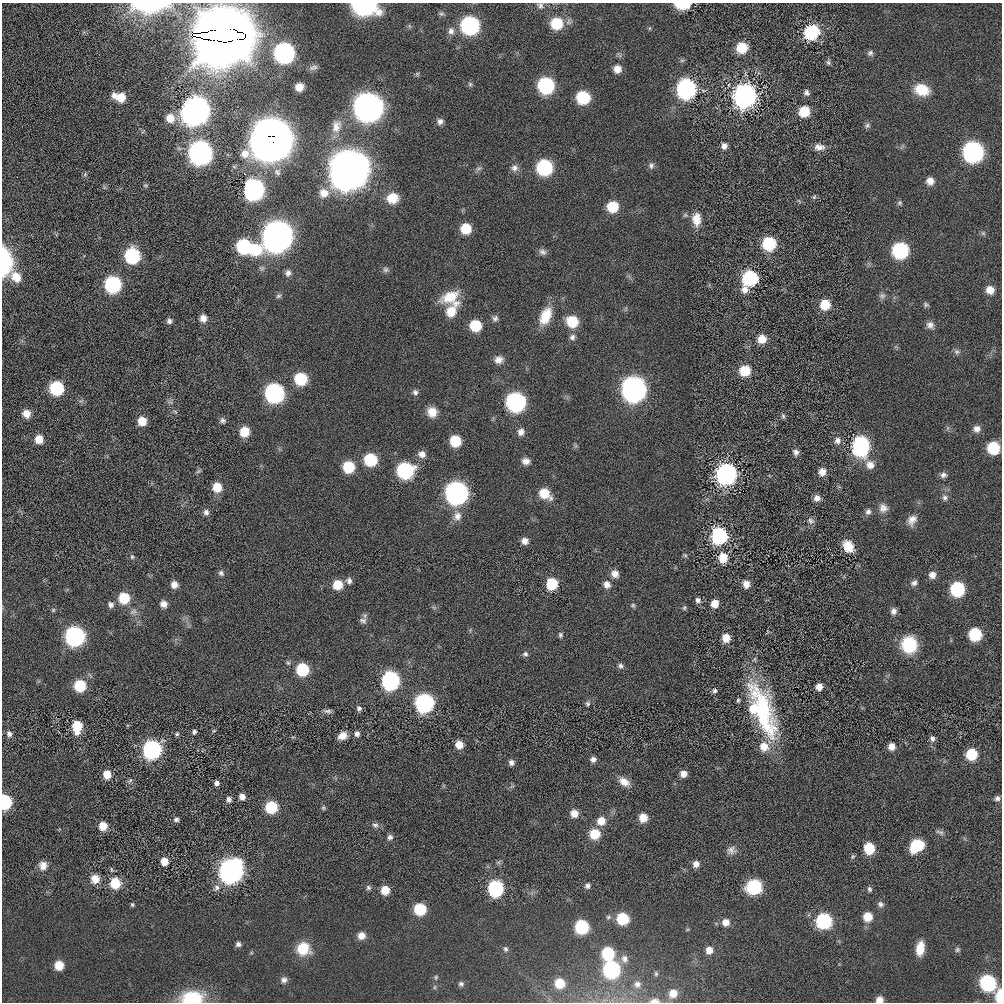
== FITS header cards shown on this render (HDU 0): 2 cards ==
NAXIS1  =                 1000 / length of data axis 1
NAXIS2  =                 1000 / length of data axis 2

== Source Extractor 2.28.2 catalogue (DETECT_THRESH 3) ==
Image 1000 x 1000 px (HDU 0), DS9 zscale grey, 1 PNG px = 1 image px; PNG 1004 x 1004 px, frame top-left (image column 1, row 1000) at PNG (2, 3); no overlay
Background 1.37e-04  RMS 0.0047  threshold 0.014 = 3 sigma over >= 5 px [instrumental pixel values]
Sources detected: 258; all 258 listed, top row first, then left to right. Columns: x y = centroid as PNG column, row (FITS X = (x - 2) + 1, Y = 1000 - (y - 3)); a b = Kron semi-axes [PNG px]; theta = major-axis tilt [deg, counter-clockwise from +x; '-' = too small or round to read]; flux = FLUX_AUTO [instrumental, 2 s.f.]
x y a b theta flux
364 5 13 8 -8 110
540 5 8 6 -25 0.81
683 5 12 6 1 11
149 6 38 12 2 19
441 14 7 4 0 0.53
557 23 10 10 - 11
470 25 10 10 - 68
451 31 9 8 - 1.4
811 32 9 8 - 51
222 35 40 19 0 4400
742 48 8 8 - 8.9
284 53 10 10 - 110
870 53 8 7 - 0.86
828 62 8 5 89 0.67
313 67 11 6 16 0.89
617 69 8 8 - 2.6
417 74 6 4 72 0.44
470 84 6 6 - 0.54
546 86 10 10 - 41
299 87 7 6 - 2.7
687 89 10 9 - 140
922 90 16 12 -17 8
806 93 7 6 - 1
114 95 9 6 -80 1.4
745 95 9 9 - 410
121 97 9 9 - 4.7
583 97 9 9 - 17
368 107 12 11 - 480
195 110 11 10 - 630
804 111 9 8 - 8.4
170 118 10 10 - 4.4
440 121 8 7 - 1.3
867 125 8 6 40 0.76
336 126 19 12 74 3.9
271 140 17 17 - 1400
724 146 7 6 - 1.6
819 147 13 8 1 2.1
973 152 11 10 - 120
200 153 11 10 - 240
651 166 9 8 - 1
544 167 10 10 - 35
479 168 8 4 19 0.62
514 168 10 9 - 1.5
349 170 14 14 - 1800
85 174 6 5 - 0.49
930 181 8 8 - 2.4
145 185 8 4 8 0.42
253 189 11 10 - 130
324 193 12 11 - 3.7
814 197 5 5 - 0.51
392 198 12 11 - 6
900 203 8 5 42 0.59
612 207 9 9 - 8.9
696 219 15 10 -87 4.3
466 229 8 8 - 7.5
983 233 6 5 - 0.54
277 236 12 11 - 680
769 244 9 9 - 21
246 247 22 9 -14 43
900 250 10 10 - 41
543 252 11 7 -26 1.2
132 256 10 9 - 35
5 262 23 10 -88 25
385 270 8 7 - 0.87
288 273 8 7 - 1.2
16 277 13 9 -49 4.6
751 278 10 9 - 47
113 284 10 9 - 49
745 289 8 8 - 2.4
990 290 9 8 - 3.2
278 296 7 5 16 0.65
882 296 9 7 9 0.97
450 297 23 13 24 7.6
825 305 9 8 - 7.2
926 305 7 6 - 0.66
451 311 21 10 59 6.8
546 316 21 12 65 7.3
203 318 8 7 - 2.2
495 318 8 7 - 0.98
169 321 7 6 - 0.95
572 321 10 9 - 10
930 325 10 9 - 1.6
475 326 9 9 - 9.6
572 337 8 8 - 1.1
762 339 8 8 - 4.1
957 352 7 7 - 0.9
499 360 11 9 23 2.1
745 371 9 8 - 8.8
301 379 9 9 - 15
56 388 9 9 - 25
634 389 11 11 - 270
415 392 7 7 - 0.9
274 393 10 10 - 86
515 402 10 10 - 87
432 412 11 10 - 3.7
26 414 8 8 - 3
783 416 7 5 -87 0.6
142 421 8 8 - 4.6
223 421 8 7 - 0.95
977 429 9 8 - 1.9
244 432 11 10 - 4.4
521 432 9 8 - 1.6
39 439 8 8 - 3.8
838 440 9 9 - 1.6
455 441 9 8 - 9.4
860 446 11 9 -88 83
993 448 9 9 - 14
796 452 8 7 - 1.2
422 454 9 9 - 1.9
370 460 10 9 - 15
526 461 9 8 - 1.8
870 465 10 9 - 2.6
348 467 9 9 - 11
405 470 10 10 - 44
822 472 8 8 - 2.6
726 474 9 8 - 260
943 475 8 7 - 1.2
217 487 9 8 - 5.3
457 493 11 11 - 170
544 494 13 9 -38 6.3
945 497 8 7 - 1
817 498 7 7 - 1.8
883 508 11 11 - 2.1
206 512 8 7 - 1.2
868 512 8 7 - 1.1
457 516 13 11 75 2.7
912 520 14 10 59 2.4
811 521 10 7 -46 1.1
719 536 9 8 - 95
525 541 7 7 - 1.8
848 546 10 8 -57 6.3
685 555 6 4 -18 0.43
132 557 6 5 - 0.58
723 558 7 6 - 11
221 573 8 7 - 0.9
615 574 9 8 - 2.1
932 575 8 8 - 1.8
349 581 8 7 - 1.3
914 583 8 7 - 1.1
552 584 8 7 - 16
607 584 9 8 - 2
746 584 8 7 - 2.4
174 585 7 7 - 2.4
338 585 8 8 - 6.9
957 589 9 8 - 34
124 598 9 8 - 11
698 600 7 6 - 1.1
715 603 6 6 - 4.7
164 604 7 7 - 2.1
111 605 7 6 - 1.1
633 605 6 5 - 0.54
684 608 6 5 - 0.5
53 610 6 5 - 0.42
893 611 8 7 - 1.3
363 620 10 7 -12 1
975 634 8 8 - 19
560 635 7 5 -86 0.62
75 636 10 9 - 110
726 638 6 6 - 5.7
909 645 15 14 - 13
525 654 7 6 - 0.86
621 666 7 6 - 0.87
302 669 8 8 - 18
390 680 9 9 - 100
80 686 8 8 - 14
819 687 6 5 - 2.7
714 691 7 6 - 0.8
738 700 5 4 - 0.48
588 703 7 6 - 0.7
424 704 9 9 - 130
359 708 7 6 - 0.89
753 709 11 8 -83 6.8
328 711 10 5 -4 0.92
763 712 66 20 -71 38
77 726 9 7 88 14
214 731 6 4 30 0.35
194 732 6 5 - 0.72
9 734 8 6 -62 1.2
177 734 6 5 - 0.49
357 734 6 6 - 1.2
342 736 9 7 24 2.6
932 738 8 6 -72 1.1
459 745 6 6 - 5.4
764 746 10 9 - 4.7
891 746 6 6 - 2.8
152 749 8 8 - 170
971 754 8 8 - 12
593 759 6 6 - 1.3
511 762 7 6 - 1.2
107 774 7 6 - 5.7
683 774 6 6 - 2.3
130 780 6 5 - 0.6
624 782 14 9 -30 2.9
216 783 5 4 - 1
242 797 6 5 - 2.2
997 798 6 6 - 0.98
229 799 7 6 - 1
5 802 8 6 -89 47
271 807 8 8 - 16
323 808 6 5 - 0.48
574 813 8 7 - 3
643 818 7 7 - 4.5
176 820 6 5 - 0.85
601 821 9 8 - 4.1
375 825 9 6 -8 1
103 826 6 6 - 5.5
940 832 13 5 -23 0.95
595 834 8 8 - 8.3
390 837 7 7 - 1
917 846 12 8 35 15
869 848 8 7 - 13
731 850 12 10 41 1.7
853 856 6 5 - 0.52
164 861 7 6 - 3.9
696 864 7 7 - 1.8
43 865 10 10 - 2.5
231 871 9 8 - 500
95 879 9 9 - 4
115 883 11 10 - 7.5
587 886 7 6 - 0.97
754 887 9 8 - 44
217 888 9 8 - 1.4
368 888 6 6 - 0.69
496 889 9 8 - 63
869 889 7 5 -84 0.64
385 890 8 7 - 4.9
880 904 9 7 -33 1.1
132 905 6 4 -88 0.48
420 909 8 8 - 16
868 917 9 9 - 4.9
622 919 9 8 - 13
823 921 8 8 - 64
726 922 8 8 - 2.6
582 927 9 8 - 23
361 936 8 8 - 2.6
238 944 6 6 - 0.95
920 948 15 8 81 4.8
303 949 13 13 - 8.6
505 949 7 6 - 0.71
709 950 7 6 - 2.7
957 950 7 6 - 0.61
608 953 9 8 - 17
624 959 11 9 -74 1.8
59 965 8 7 - 5.4
611 970 10 9 - 56
656 974 6 4 71 0.47
436 977 5 5 - 0.45
284 980 9 8 - 1.2
559 983 9 8 - 7
988 983 9 9 - 45
461 984 7 6 - 0.77
637 984 9 8 - 1.4
435 987 6 4 71 0.4
673 993 9 8 - 3.1
1000 997 12 6 -90 6.8
192 998 26 14 2 13
879 1000 7 6 - 2.2
654 1001 10 5 1 1.7
At the frame edge (FLAGS 8, measured only in part): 9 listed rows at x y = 364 5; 683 5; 149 6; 5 262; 5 802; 1000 997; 192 998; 879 1000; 654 1001